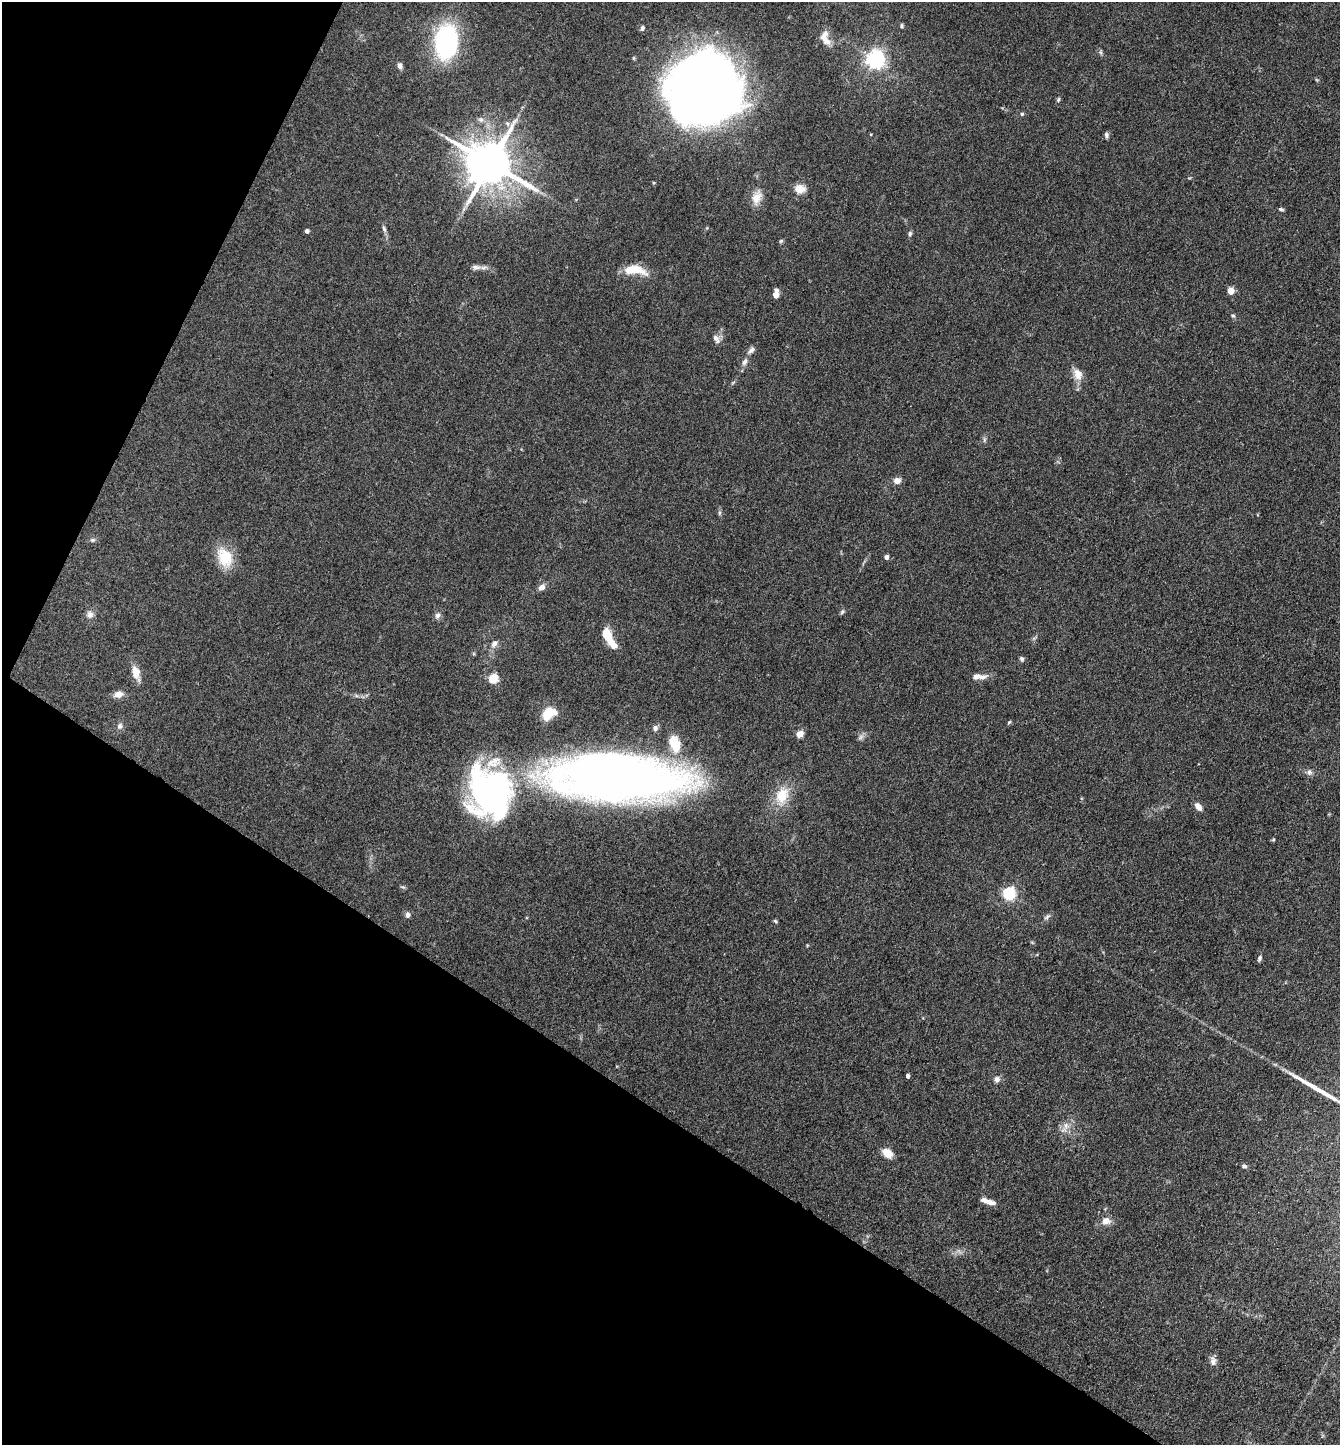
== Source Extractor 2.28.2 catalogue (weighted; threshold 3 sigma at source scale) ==
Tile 9 of 4 x 4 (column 1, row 3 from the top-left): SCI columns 286-1623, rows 1445-2887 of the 5783 x 5774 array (HDU 1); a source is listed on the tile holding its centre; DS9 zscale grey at full resolution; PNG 1342 x 1447 px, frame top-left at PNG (2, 2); no overlay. Shown black and unused: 29% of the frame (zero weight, under 3 of 4 exposures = <1% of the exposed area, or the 3 px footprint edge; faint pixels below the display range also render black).
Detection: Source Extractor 2.28.2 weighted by HDU 2 'WHT'; one run over the whole footprint, this tile lists its part. Background 0.0821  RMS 0.0064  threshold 0.0288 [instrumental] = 3 sigma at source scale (4.5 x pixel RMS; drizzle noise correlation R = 1.50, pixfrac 1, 0.05/0.05 arcsec/px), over >= 5 px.
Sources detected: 83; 3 inside a brighter object's white glare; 1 long thin detection or spike segment (spike, bleed or trail) — not listed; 4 inside a brighter listed object's ellipse — not listed separately; the other 75 listed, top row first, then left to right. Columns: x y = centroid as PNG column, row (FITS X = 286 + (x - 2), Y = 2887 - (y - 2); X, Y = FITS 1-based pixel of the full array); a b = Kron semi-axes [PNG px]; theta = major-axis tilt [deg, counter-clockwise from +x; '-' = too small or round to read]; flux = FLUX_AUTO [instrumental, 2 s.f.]
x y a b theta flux
902 26 5 4 - 0.98
642 28 6 5 - 1.6
824 38 22 11 84 6.3
446 42 21 14 85 150
1100 52 7 4 -89 1
875 59 7 7 - 240
400 66 8 6 -72 2
707 88 68 52 2 600
1058 100 6 5 - 1
1022 114 5 5 - 0.95
1106 135 7 5 -85 1.6
490 163 14 12 -25 3000
800 189 12 10 0 7
757 197 21 13 67 7.7
1281 209 6 4 -2 1.1
384 229 9 5 -74 1.8
307 231 4 4 - 2.2
910 234 7 5 76 1.4
781 241 6 5 - 0.92
476 267 13 7 -1 3.2
634 270 28 10 -6 15
1231 291 5 4 - 13
776 294 7 4 84 8.4
1233 316 6 5 - 1.1
716 339 13 7 -56 3
751 350 12 6 46 2.6
745 362 10 7 62 2.9
1078 374 17 11 -66 6.4
984 439 8 4 90 1.2
897 481 8 7 - 4.3
719 513 7 4 89 1.1
92 540 8 6 14 1.4
225 557 24 17 -68 19
886 557 4 4 - 3.1
542 587 8 6 43 3.3
842 612 7 5 58 1.2
90 614 9 8 - 3.2
438 615 9 7 55 2.3
608 636 22 7 -59 20
1034 638 7 4 18 0.98
494 644 12 7 59 3.2
1022 659 7 5 -57 1.4
136 673 17 9 -75 7.4
978 677 21 7 2 5.1
493 679 5 5 - 31
118 694 11 7 11 5.1
356 695 7 4 -20 1.2
549 713 16 11 51 12
1009 722 6 4 52 0.84
119 726 9 7 68 2.3
655 728 7 7 - 2.2
800 734 7 6 - 5
860 737 9 6 41 2.1
674 743 23 14 -70 18
1309 772 9 7 -80 2.1
616 778 93 31 -3 840
488 795 52 46 -74 170
782 796 26 17 72 17
1198 807 9 6 -52 4.3
1273 839 5 4 - 0.7
403 887 7 4 -30 0.91
1009 893 6 6 - 98
407 915 8 6 90 1.9
1047 917 10 5 37 1.8
775 921 6 4 -38 0.91
807 945 5 3 - 0.48
1260 958 7 5 71 1.4
908 1076 4 3 - 2.1
997 1079 7 7 - 2.9
1066 1126 12 9 68 5
887 1153 12 9 -38 7.4
1244 1166 7 5 -12 1.4
989 1202 15 6 -9 4.6
1106 1221 13 10 1 4.8
1213 1361 12 8 -81 3.1